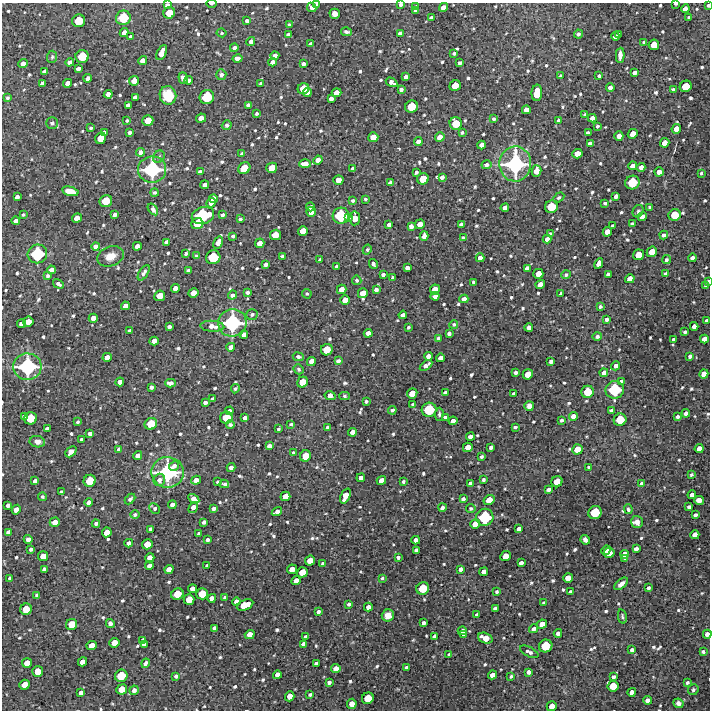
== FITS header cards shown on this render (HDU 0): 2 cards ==
NAXIS1  =                  708 /FITS: X Dimension
NAXIS2  =                  708 /FITS: Y Dimension

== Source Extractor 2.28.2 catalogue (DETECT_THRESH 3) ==
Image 708 x 708 px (HDU 0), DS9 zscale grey, 1 PNG px = 1 image px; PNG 712 x 712 px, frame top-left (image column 1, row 708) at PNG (2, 3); each listed source drawn as its Kron ellipse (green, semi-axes under 4 px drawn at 4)
Background 3570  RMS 250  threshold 756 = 3 sigma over >= 5 px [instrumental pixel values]
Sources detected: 733; of the 733, the 500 brightest by FLUX_AUTO listed and drawn (233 fainter detections omitted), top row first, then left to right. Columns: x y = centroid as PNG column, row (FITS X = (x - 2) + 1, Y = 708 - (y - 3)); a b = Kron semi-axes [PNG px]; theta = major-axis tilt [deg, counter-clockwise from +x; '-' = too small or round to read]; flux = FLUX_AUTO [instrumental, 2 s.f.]
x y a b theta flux
212 3 5 2 - 4.3e+04
317 4 4 3 - 5.1e+04
401 4 4 3 - 5.1e+04
676 4 4 2 - 4.2e+04
167 5 4 4 - 7.0e+04
708 5 3 3 - 3.3e+04
312 7 5 4 - 6.2e+04
415 7 4 4 - 5.5e+04
443 7 5 4 - 1.4e+05
685 9 4 4 - 1.1e+05
416 11 4 4 - 9.2e+04
169 13 6 5 - 3.0e+05
335 14 5 5 - 1.2e+05
431 17 4 3 - 4.1e+04
689 17 3 3 - 3.8e+04
123 18 7 7 - 5.1e+05
79 21 6 6 - 4.2e+05
247 21 4 3 - 6.0e+04
289 24 4 3 - 3.2e+04
346 32 5 3 - 3.7e+04
124 33 4 4 - 1.1e+05
221 33 5 4 - 2.9e+04
400 33 4 4 - 6.0e+04
288 34 4 3 - 4.7e+04
578 34 4 4 - 4.4e+04
618 35 3 3 - 5.1e+04
130 36 3 3 - 2.9e+04
615 36 4 4 - 9.1e+04
251 42 4 4 - 7.0e+04
644 42 4 3 - 3.7e+04
310 44 3 3 - 3.2e+04
654 45 5 5 - 2.4e+05
234 48 4 4 - 5.9e+04
162 53 8 4 64 2.1e+05
454 53 3 3 - 3.6e+04
620 55 7 4 88 9.8e+04
275 56 4 4 - 1.0e+05
52 57 6 5 - 3.1e+04
82 57 6 6 - 4.3e+05
237 59 5 4 - 7.0e+04
143 61 5 4 - 1.4e+05
70 62 4 4 - 8.1e+04
272 62 4 4 - 8.3e+04
460 63 4 3 - 5.4e+04
23 64 4 4 - 1.2e+05
303 64 4 4 - 6.2e+04
78 69 4 3 - 7.7e+04
44 71 4 3 - 4.3e+04
635 73 4 3 - 7.3e+04
221 75 5 5 - 5.5e+04
561 76 3 3 - 3.1e+04
599 76 3 3 - 3.5e+04
406 77 4 4 - 7.6e+04
88 78 4 4 - 9.0e+04
183 78 6 4 -70 7.8e+04
189 80 4 3 - 6.2e+04
134 81 5 5 - 1.7e+05
391 82 6 4 -32 9.8e+04
42 83 4 3 - 6.2e+04
68 83 4 4 - 1.2e+05
261 84 4 3 - 4.3e+04
455 86 6 5 - 2.6e+05
686 86 6 5 - 3.1e+05
610 88 4 4 - 8.3e+04
303 89 6 5 - 2.7e+05
401 89 4 3 - 5.6e+04
673 89 4 3 - 2.9e+04
307 92 4 4 - 1.2e+05
337 93 5 4 - 1.5e+05
537 93 8 5 86 4.1e+05
108 94 4 4 - 1.1e+05
168 95 9 8 - 3.8e+05
135 97 4 4 - 8.8e+04
207 97 7 7 - 5.4e+05
7 98 4 3 - 3.2e+04
331 99 4 4 - 8.9e+04
128 105 4 4 - 8.0e+04
248 105 4 4 - 7.4e+04
412 107 6 6 - 3.8e+05
526 110 4 4 - 1.3e+05
257 113 4 3 - 3.5e+04
585 115 4 3 - 3.8e+04
201 118 5 4 - 1.5e+05
592 118 4 4 - 9.6e+04
494 119 3 3 - 3.6e+04
127 120 3 3 - 2.9e+04
148 120 5 5 - 2.6e+05
559 120 3 3 - 4.4e+04
52 123 6 6 - 4.1e+04
456 123 6 6 - 3.4e+05
227 125 5 4 - 3.8e+04
597 126 3 3 - 3.4e+04
91 128 3 3 - 3.0e+04
676 129 5 4 - 1.6e+05
104 132 4 3 - 5.3e+04
129 132 4 3 - 6.0e+04
462 133 3 3 - 3.4e+04
588 133 4 4 - 7.3e+04
633 134 5 4 - 2.0e+05
619 136 4 4 - 1.3e+05
373 137 5 5 - 1.9e+05
440 137 5 4 - 1.6e+05
101 138 6 5 - 2.7e+05
418 141 4 4 - 8.4e+04
590 143 4 4 - 7.9e+04
665 143 5 4 - 1.6e+05
481 145 4 4 - 1.1e+05
140 152 4 4 - 7.1e+04
242 154 4 4 - 5.6e+04
577 154 5 4 - 1.9e+05
159 157 6 5 - 3.7e+04
318 160 5 4 - 1.3e+05
305 164 6 4 1 1.3e+05
515 164 17 16 - 1.7e+06
486 165 5 4 - 7.8e+04
632 166 4 4 - 1.0e+05
641 167 4 4 - 1.0e+05
244 168 6 5 - 3.3e+05
272 168 5 5 - 2.5e+05
152 169 14 13 - 1.4e+06
353 169 4 4 - 8.5e+04
536 171 6 4 77 1.9e+05
200 172 4 4 - 7.4e+04
416 172 4 3 - 4.6e+04
659 172 4 4 - 1.4e+05
701 173 4 3 - 3.0e+04
442 177 4 4 - 7.4e+04
423 179 6 5 - 3.0e+05
338 180 5 5 - 1.8e+05
390 183 4 4 - 1.0e+05
632 183 7 6 - 5.0e+05
205 185 4 4 - 9.1e+04
70 191 8 4 -14 2.0e+05
154 192 4 4 - 3.4e+04
616 196 4 4 - 7.8e+04
17 197 4 4 - 7.6e+04
559 197 6 4 32 3.3e+04
213 199 4 4 - 1.4e+05
365 199 3 3 - 2.9e+04
353 200 3 3 - 3.4e+04
106 201 6 6 - 3.6e+05
211 203 5 4 - 1.6e+05
605 203 3 3 - 3.6e+04
310 207 4 4 - 8.2e+04
551 207 6 6 - 4.1e+05
650 207 4 3 - 4.3e+04
505 208 4 4 - 1.1e+05
153 209 6 4 -54 5.7e+04
638 211 6 5 - 3.5e+04
311 212 5 5 - 9.2e+04
23 215 4 3 - 3.0e+04
115 215 4 3 - 6.4e+04
203 215 11 8 19 9.5e+05
222 215 4 3 - 4.5e+04
675 215 6 6 - 3.4e+05
341 216 8 8 - 7.2e+05
642 216 5 4 - 1.2e+05
349 217 4 3 - 4.3e+04
77 218 5 4 - 1.7e+05
355 218 7 5 84 2.2e+05
240 219 3 3 - 3.7e+04
15 221 4 4 - 7.3e+04
197 224 6 5 - 3.3e+05
389 224 4 3 - 7.6e+04
420 224 5 4 - 1.6e+05
632 224 4 3 - 4.6e+04
461 225 4 4 - 7.7e+04
411 226 4 4 - 6.0e+04
612 226 3 3 - 3.7e+04
303 231 5 5 - 1.9e+05
607 232 5 4 - 1.5e+05
550 234 4 3 - 3.6e+04
275 235 5 5 - 2.5e+05
664 235 4 4 - 6.0e+04
233 236 3 3 - 3.5e+04
424 236 5 4 - 8.9e+04
463 238 4 4 - 5.8e+04
547 239 4 4 - 8.3e+04
166 242 4 4 - 7.6e+04
218 242 6 4 58 1.3e+05
260 243 5 4 - 1.5e+05
96 246 4 4 - 9.4e+04
137 246 4 4 - 1.0e+05
367 250 5 4 - 2.9e+04
652 252 5 5 - 2.1e+05
186 253 4 3 - 3.4e+04
37 254 10 9 - 8.7e+05
639 255 5 5 - 2.5e+05
110 256 14 9 19 1.9e+05
196 256 4 4 - 3.8e+04
282 256 4 3 - 3.5e+04
213 257 7 7 - 5.2e+05
480 258 4 4 - 1.0e+05
692 258 4 4 - 7.3e+04
320 260 4 3 - 4.2e+04
666 260 5 4 - 4.1e+04
599 263 5 4 - 1.4e+05
266 264 4 3 - 6.4e+04
373 264 5 3 - 5.7e+04
337 267 4 4 - 7.5e+04
407 268 4 4 - 8.5e+04
527 268 4 4 - 9.6e+04
51 270 4 4 - 9.9e+04
188 270 4 3 - 3.6e+04
144 273 8 4 58 5.7e+04
383 274 4 3 - 5.3e+04
538 274 5 5 - 1.8e+05
608 274 4 4 - 7.1e+04
666 274 4 3 - 5.0e+04
566 275 5 4 - 3.7e+04
48 276 4 4 - 3.9e+04
393 278 3 3 - 3.6e+04
630 279 5 4 - 1.4e+05
357 280 4 4 - 3.6e+04
708 281 4 3 - 3.4e+04
473 282 3 3 - 3.2e+04
58 284 5 3 - 5.6e+04
540 284 5 4 - 1.5e+05
706 285 4 3 - 4.6e+04
175 288 4 4 - 1.0e+05
342 289 5 4 - 1.5e+05
376 289 4 4 - 6.4e+04
435 289 5 5 - 1.9e+05
247 292 4 3 - 5.5e+04
193 293 5 4 - 1.8e+05
363 293 5 5 - 1.9e+05
307 294 5 4 - 2.9e+04
561 294 4 3 - 4.6e+04
232 295 4 4 - 5.4e+04
160 296 5 5 - 2.4e+05
435 296 4 4 - 1.1e+05
464 299 4 4 - 1.0e+05
345 300 5 4 - 1.7e+05
125 306 4 4 - 1.0e+05
600 306 4 4 - 4.1e+04
252 314 6 5 - 4.9e+04
403 315 4 4 - 7.8e+04
93 318 4 4 - 1.4e+05
606 319 4 3 - 4.5e+04
707 321 4 3 - 5.5e+04
28 322 5 5 - 2.1e+05
232 323 14 14 - 1.4e+06
21 324 4 4 - 8.9e+04
454 324 4 4 - 2.9e+04
212 326 12 5 -4 1.2e+05
694 326 4 4 - 9.8e+04
169 327 4 3 - 5.8e+04
408 327 4 3 - 3.0e+04
529 327 4 4 - 9.2e+04
129 331 4 3 - 6.0e+04
685 332 4 3 - 3.5e+04
368 333 4 4 - 1.1e+05
449 333 4 3 - 5.3e+04
244 334 4 4 - 8.2e+04
597 336 4 4 - 4.9e+04
438 338 4 3 - 4.5e+04
704 339 4 4 - 1.2e+05
674 340 4 4 - 6.6e+04
154 341 5 4 - 1.2e+05
231 347 4 4 - 1.1e+05
327 350 6 5 - 3.1e+05
428 356 4 4 - 1.1e+05
690 356 4 3 - 5.2e+04
107 357 4 4 - 1.1e+05
298 357 5 4 - 6.4e+04
440 358 4 4 - 1.0e+05
311 361 5 4 - 1.3e+05
338 361 4 4 - 5.6e+04
551 361 4 4 - 6.4e+04
426 365 7 3 35 8.1e+04
616 366 5 4 - 7.2e+04
27 367 14 13 - 1.4e+06
298 369 5 4 - 3.0e+04
515 373 4 4 - 6.4e+04
604 373 4 4 - 9.0e+04
528 374 5 5 - 2.2e+05
704 374 5 4 - 1.4e+05
622 381 4 4 - 6.8e+04
120 382 4 4 - 1.0e+05
302 382 6 5 - 2.5e+05
170 383 5 4 - 8.8e+04
151 387 4 4 - 5.9e+04
235 389 5 4 - 4.2e+04
615 390 9 8 - 7.8e+05
588 392 6 6 - 3.5e+05
412 393 5 5 - 2.1e+05
445 393 4 3 - 6.0e+04
514 394 3 3 - 4.3e+04
330 396 5 4 - 1.3e+05
344 396 5 4 - 3.0e+04
212 399 3 3 - 4.4e+04
366 401 3 3 - 3.0e+04
205 402 4 3 - 6.6e+04
413 404 4 3 - 4.3e+04
529 406 5 5 - 7.9e+04
392 410 4 4 - 4.3e+04
429 410 7 7 - 5.5e+05
229 411 4 4 - 9.0e+04
612 411 4 4 - 7.5e+04
686 413 4 4 - 7.9e+04
439 414 6 4 85 3.7e+04
573 416 4 4 - 1.3e+05
677 416 3 3 - 4.4e+04
24 417 4 3 - 6.9e+04
445 417 4 4 - 6.1e+04
30 418 6 6 - 3.7e+05
226 418 6 6 - 3.6e+05
245 418 4 3 - 6.5e+04
561 420 3 3 - 4.1e+04
620 420 6 6 - 3.9e+05
453 421 4 4 - 1.1e+05
78 422 3 3 - 2.9e+04
151 424 6 5 - 3.5e+05
291 424 3 3 - 3.2e+04
230 425 4 3 - 3.7e+04
328 427 4 3 - 5.4e+04
515 427 4 3 - 3.4e+04
47 429 4 4 - 7.9e+04
278 429 3 3 - 2.9e+04
353 432 4 4 - 1.1e+05
90 434 4 4 - 8.9e+04
470 437 4 4 - 9.0e+04
82 439 3 3 - 4.0e+04
37 442 8 5 -10 7.7e+04
269 446 4 4 - 8.4e+04
468 447 5 4 - 1.7e+05
491 447 4 4 - 6.6e+04
699 448 4 4 - 1.2e+05
577 449 5 5 - 2.3e+05
118 450 4 3 - 5.1e+04
71 452 6 4 45 8.8e+04
293 453 3 3 - 3.8e+04
138 456 4 4 - 1.0e+05
306 456 6 5 - 2.7e+05
481 457 3 3 - 3.9e+04
174 466 5 4 - 7.1e+04
231 467 4 4 - 7.6e+04
589 467 4 3 - 3.4e+04
168 472 16 15 - 1.5e+06
691 475 4 3 - 3.0e+04
361 478 4 4 - 9.9e+04
483 479 4 3 - 3.2e+04
159 480 6 5 - 8.6e+04
196 480 5 4 - 1.3e+05
35 481 4 4 - 7.4e+04
90 481 6 6 - 3.5e+05
381 481 5 4 - 1.7e+05
403 481 4 3 - 3.1e+04
218 482 4 4 - 4.7e+04
557 482 6 5 - 2.8e+05
470 483 4 3 - 5.0e+04
224 484 5 3 - 4.5e+04
642 484 4 4 - 8.5e+04
548 490 4 3 - 6.3e+04
61 492 4 3 - 3.5e+04
692 495 4 4 - 1.1e+05
285 496 5 4 - 1.8e+05
345 496 8 4 67 2.2e+05
42 497 4 4 - 3.4e+04
130 499 6 4 44 4.1e+04
194 499 6 4 -31 1.3e+05
463 499 4 3 - 5.7e+04
489 500 5 5 - 2.2e+05
699 500 5 4 - 1.4e+05
89 502 4 4 - 8.7e+04
8 505 4 4 - 7.6e+04
172 505 4 4 - 8.1e+04
193 507 6 4 56 1.3e+05
442 507 4 3 - 5.5e+04
689 507 4 3 - 5.7e+04
155 508 6 5 - 4.3e+04
214 508 4 4 - 6.8e+04
471 508 4 4 - 3.3e+04
628 509 5 4 - 3.5e+04
16 510 5 4 - 1.3e+05
277 512 5 4 - 7.8e+04
595 513 7 6 - 4.8e+05
135 515 5 4 - 4.8e+04
695 515 4 3 - 5.8e+04
485 517 9 8 - 7.6e+05
55 522 5 4 - 1.7e+05
204 522 4 4 - 6.1e+04
637 522 6 5 - 9.4e+04
96 524 4 4 - 4.6e+04
475 524 5 4 - 1.6e+05
151 529 4 4 - 8.1e+04
519 529 4 4 - 8.7e+04
8 532 4 4 - 8.4e+04
107 532 5 4 - 1.9e+05
199 534 4 3 - 4.2e+04
695 535 4 4 - 1.4e+05
28 539 4 4 - 1.1e+05
207 540 3 3 - 4.0e+04
416 540 4 4 - 8.7e+04
585 540 5 4 - 5.3e+04
129 543 4 4 - 8.2e+04
147 544 5 5 - 2.1e+05
31 549 3 3 - 3.7e+04
636 549 4 4 - 7.9e+04
416 550 4 3 - 5.2e+04
606 550 5 4 - 1.5e+05
609 553 5 5 - 2.0e+05
624 554 4 4 - 1.1e+05
43 556 5 5 - 1.8e+05
506 556 5 5 - 2.0e+05
398 557 4 3 - 4.7e+04
150 558 5 4 - 1.6e+05
625 559 4 3 - 3.5e+04
310 561 5 5 - 2.0e+05
521 563 4 4 - 7.8e+04
323 564 3 3 - 3.2e+04
149 566 4 4 - 8.7e+04
207 566 4 3 - 4.2e+04
44 569 4 4 - 5.8e+04
169 569 5 4 - 1.3e+05
292 569 5 4 - 1.7e+05
460 569 4 4 - 7.2e+04
302 572 5 5 - 2.2e+05
484 572 4 4 - 1.2e+05
10 578 4 3 - 5.3e+04
382 578 3 3 - 2.9e+04
568 578 5 4 - 1.7e+05
296 581 5 4 - 1.4e+05
621 584 8 4 41 9.0e+04
423 588 6 6 - 4.1e+05
648 588 4 3 - 4.4e+04
193 589 4 4 - 1.4e+05
497 592 4 4 - 3.0e+04
570 592 4 3 - 4.4e+04
177 594 6 5 - 3.1e+05
202 594 6 5 - 3.0e+05
37 595 4 3 - 3.5e+04
225 597 4 3 - 4.8e+04
212 598 4 4 - 1.0e+05
189 600 5 5 - 2.5e+05
236 601 4 4 - 9.0e+04
544 603 3 3 - 3.8e+04
349 604 4 3 - 4.7e+04
245 605 8 5 22 3.6e+05
368 607 4 4 - 1.1e+05
495 608 4 3 - 4.9e+04
26 609 6 5 - 2.9e+05
318 612 4 3 - 5.4e+04
388 615 6 6 - 1.2e+05
477 615 3 3 - 3.6e+04
622 616 7 4 -78 2.9e+04
110 623 4 4 - 5.7e+04
424 623 4 4 - 6.2e+04
71 624 6 5 - 2.7e+05
542 624 5 4 - 1.4e+05
214 628 4 4 - 7.6e+04
534 629 4 4 - 7.9e+04
462 631 4 4 - 9.0e+04
558 633 4 4 - 6.8e+04
464 634 3 3 - 5.2e+04
707 634 4 4 - 8.8e+04
250 635 5 4 - 1.7e+05
435 636 4 4 - 8.2e+04
305 637 3 3 - 4.8e+04
485 638 7 5 -19 2.4e+05
143 640 4 4 - 6.3e+04
114 643 5 4 - 1.9e+05
144 644 4 3 - 3.1e+04
303 644 4 4 - 7.3e+04
92 645 5 4 - 1.8e+05
546 646 7 6 - 4.4e+05
632 650 4 3 - 5.1e+04
529 652 10 5 -27 6.2e+04
703 652 4 3 - 3.7e+04
449 654 4 3 - 4.4e+04
82 662 5 4 - 1.5e+05
27 663 5 5 - 1.7e+05
146 663 5 3 - 6.5e+04
316 663 4 3 - 7.2e+04
406 667 3 3 - 3.3e+04
336 669 5 4 - 1.4e+05
38 671 5 5 - 2.5e+05
528 672 4 4 - 7.4e+04
277 675 4 4 - 1.1e+05
492 675 5 4 - 1.3e+05
121 676 6 6 - 3.8e+05
176 676 4 4 - 4.7e+04
511 676 3 3 - 2.9e+04
613 677 4 4 - 6.6e+04
329 682 4 3 - 5.7e+04
687 682 3 3 - 3.8e+04
24 685 5 5 - 1.9e+05
613 686 5 5 - 2.7e+05
122 689 5 5 - 2.4e+05
134 690 5 4 - 4.8e+04
693 690 5 5 - 3.2e+04
632 692 4 4 - 1.1e+05
81 693 4 4 - 8.8e+04
310 694 4 3 - 3.8e+04
290 696 5 4 - 1.6e+05
368 698 6 5 - 3.1e+05
647 700 4 4 - 8.9e+04
678 703 5 4 - 5.0e+04
352 704 5 5 - 1.8e+05
552 706 5 4 - 1.8e+05
At the frame edge (FLAGS 8, measured only in part): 8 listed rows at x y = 212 3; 317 4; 401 4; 676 4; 167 5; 708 5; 708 281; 707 634
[233 fainter detections neither listed nor drawn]

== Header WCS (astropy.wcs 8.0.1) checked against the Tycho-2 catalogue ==
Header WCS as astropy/WCSLIB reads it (CRVAL/CRPIX/CD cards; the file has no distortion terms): RA---TAN/DEC--TAN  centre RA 20:54:00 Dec -21:16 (313.50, -21.26 deg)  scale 1.7 arcsec/px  FOV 20.1' x 20.1'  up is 0 deg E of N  parity normal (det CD < 0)
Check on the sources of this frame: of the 60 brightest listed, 5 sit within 2.4 arcsec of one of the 5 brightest Tycho-2 stars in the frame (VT <= 11.38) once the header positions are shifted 0.55 arcsec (0.37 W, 0.41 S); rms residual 0.79 arcsec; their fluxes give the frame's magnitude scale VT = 26.27 - 2.5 log10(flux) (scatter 0.27 mag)
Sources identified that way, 5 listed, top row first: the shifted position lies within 2.4 arcsec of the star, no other Tycho-2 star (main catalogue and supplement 1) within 4.8 arcsec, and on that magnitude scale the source's flux lands within +1.5 / -3 mag of the star's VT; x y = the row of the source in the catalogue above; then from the Tycho-2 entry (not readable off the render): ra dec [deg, ICRS J2000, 3 dp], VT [Tycho-2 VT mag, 2 dp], TYC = Tycho-2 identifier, HIP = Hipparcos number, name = IAU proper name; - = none
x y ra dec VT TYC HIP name
515 164 313.419 -21.172 10.43 6356-1243-1 - -
152 169 313.603 -21.175 11.38 6356-1622-1 - -
232 323 313.562 -21.248 10.72 6356-1412-1 - -
27 367 313.665 -21.269 11.30 6356-1511-1 - -
168 472 313.594 -21.318 10.83 6356-1488-1 - -